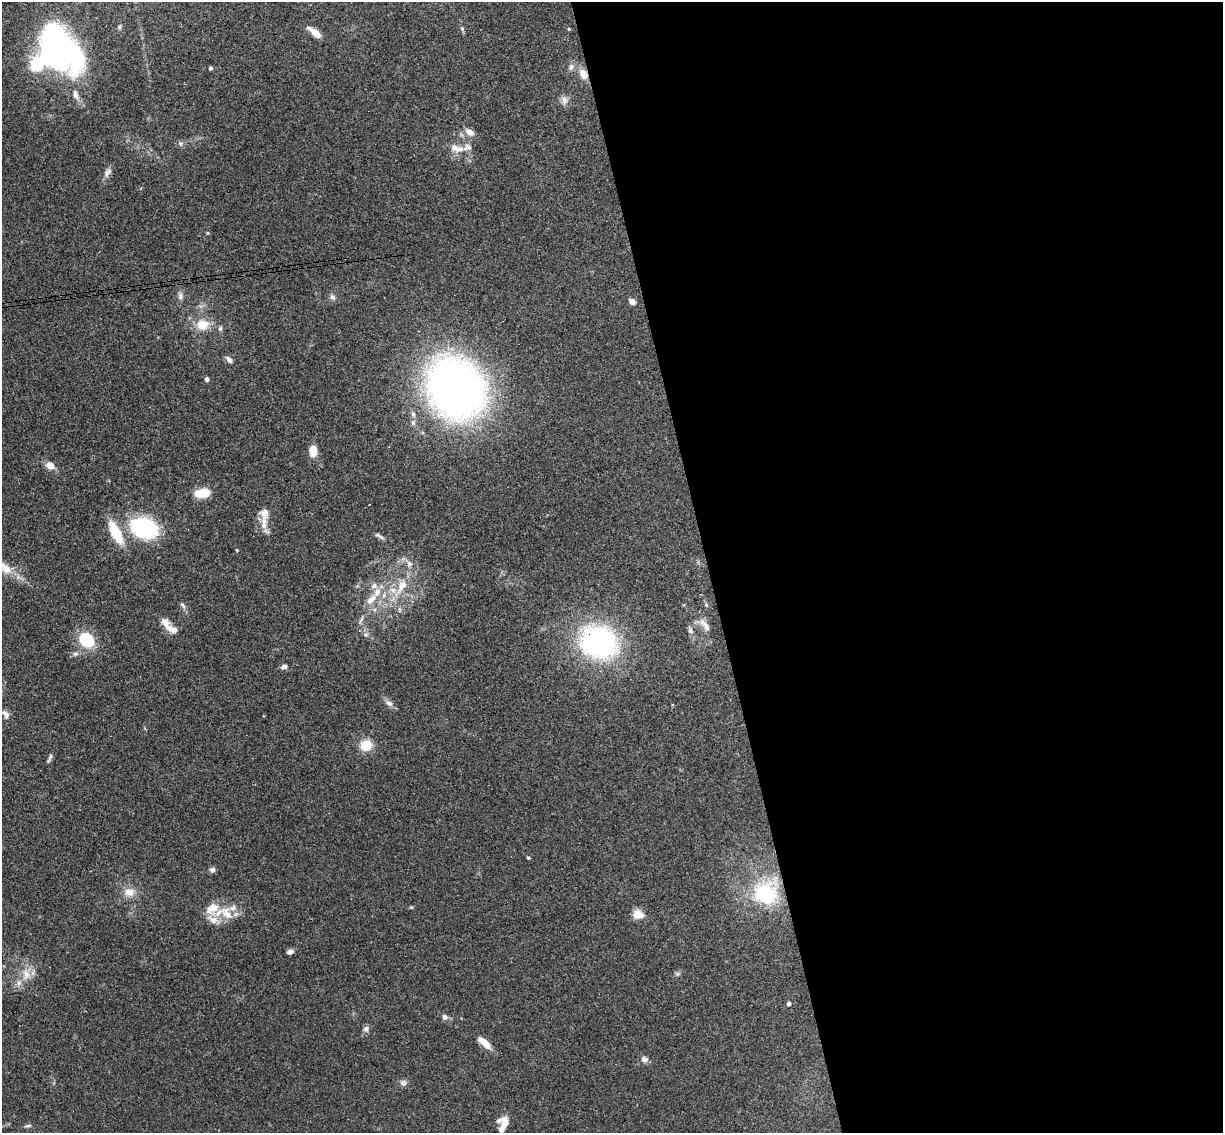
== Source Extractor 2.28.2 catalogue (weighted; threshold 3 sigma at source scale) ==
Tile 8 of 4 x 4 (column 4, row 2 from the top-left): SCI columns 3720-4940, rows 2412-3542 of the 4999 x 4935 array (HDU 1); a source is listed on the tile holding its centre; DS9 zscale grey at full resolution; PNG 1225 x 1135 px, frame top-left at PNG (2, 2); no overlay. Shown black and unused: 42% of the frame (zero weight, under 3 of 4 exposures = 6% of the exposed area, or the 3 px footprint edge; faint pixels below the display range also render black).
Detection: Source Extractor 2.28.2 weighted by HDU 2 'WHT'; one run over the whole footprint, this tile lists its part. Background 0.163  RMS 0.0072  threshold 0.0322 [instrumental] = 3 sigma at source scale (4.5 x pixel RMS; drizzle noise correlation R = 1.50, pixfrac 1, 0.05/0.05 arcsec/px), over >= 5 px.
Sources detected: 85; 1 inside a brighter object's white glare — not listed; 13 inside a brighter listed object's ellipse — not listed separately; the other 71 listed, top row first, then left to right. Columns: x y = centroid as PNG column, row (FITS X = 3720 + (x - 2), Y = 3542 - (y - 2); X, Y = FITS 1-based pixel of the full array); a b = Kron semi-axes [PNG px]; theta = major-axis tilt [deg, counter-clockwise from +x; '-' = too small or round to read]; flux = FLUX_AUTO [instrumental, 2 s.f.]
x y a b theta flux
119 27 6 5 - 1.1
462 28 6 5 - 1.2
569 29 5 4 - 0.65
315 32 19 7 -38 7.3
57 50 47 36 -69 220
571 67 10 7 61 2.7
211 68 4 3 - 1.7
583 74 13 10 -62 7.3
75 94 13 6 -75 3.6
564 100 12 7 88 3.7
469 132 10 7 -32 5.5
180 143 7 4 -58 1.4
460 149 15 8 23 5.6
107 173 15 7 55 3.5
208 233 4 4 - 0.77
180 296 10 7 89 2.7
333 297 9 6 -39 2.2
632 302 8 6 -41 3.6
203 325 19 15 6 12
229 360 10 6 -50 2.6
207 379 4 4 - 3.3
455 388 50 42 -55 460
413 414 9 6 -80 2.3
413 423 7 6 - 2
313 451 9 7 -86 12
50 465 11 9 -39 5.5
202 493 14 8 9 16
369 504 3 2 - 0.75
264 513 19 13 -88 7.3
144 528 22 16 -18 72
116 533 25 9 -63 24
379 536 14 4 -30 2.2
237 550 3 3 - 0.62
409 564 10 8 -77 3.7
5 568 27 14 -33 15
374 585 10 8 27 4.1
402 586 21 10 61 14
371 599 19 8 44 9.1
182 605 10 5 -55 1.9
706 605 6 5 - 1.2
399 610 8 3 -71 1.3
361 620 12 3 58 1.8
166 623 16 10 -65 6
705 625 23 8 -53 5.8
690 631 8 6 -55 2.1
366 635 8 6 0 1.9
87 640 22 17 -45 22
599 642 38 31 -16 130
75 654 8 5 6 1.9
284 666 6 5 - 2.8
389 703 11 7 -39 3.2
6 714 11 7 -56 3.9
366 745 13 12 - 12
50 758 13 3 67 1.6
528 858 4 4 - 0.8
212 870 7 6 - 1.9
129 892 14 11 -6 7.4
765 893 25 23 34 55
226 913 21 13 -52 11
638 915 15 11 -6 6.8
213 920 15 9 -23 6.6
290 952 7 5 13 2.5
26 974 16 10 -81 8
789 1003 4 4 - 2.6
445 1017 6 6 - 2.7
366 1029 9 6 45 2.2
484 1042 16 6 -42 9.7
644 1060 9 7 -34 3.1
403 1083 10 8 -15 2.5
504 1124 19 7 72 7.8
28 1126 9 4 1 1.5
Overlapping masked pixels (flux is a lower limit): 2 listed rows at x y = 583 74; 599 642
Isophote crosses this tile's border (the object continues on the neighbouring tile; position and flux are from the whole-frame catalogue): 2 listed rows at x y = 57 50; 5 568